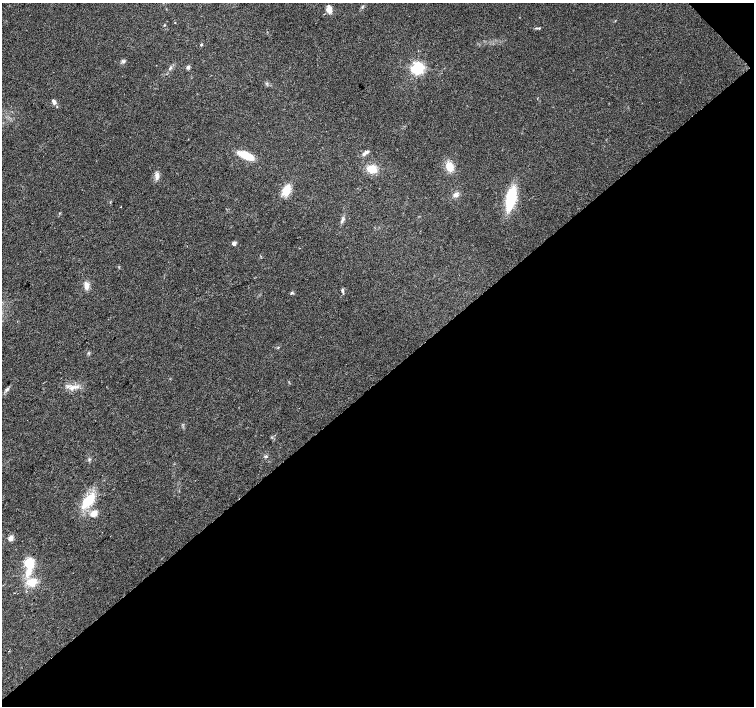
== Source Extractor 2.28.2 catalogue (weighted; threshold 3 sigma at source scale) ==
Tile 12 of 4 x 4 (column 4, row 3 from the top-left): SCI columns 4511-6014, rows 1555-2961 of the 6019 x 5987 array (HDU 1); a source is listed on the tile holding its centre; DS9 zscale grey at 2 x 2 block average (1 PNG px = mean of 2 x 2 image px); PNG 756 x 708 px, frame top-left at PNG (2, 3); no overlay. Shown black and unused: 47% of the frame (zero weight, under 2 of 3 exposures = <1% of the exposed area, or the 3 px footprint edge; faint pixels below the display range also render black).
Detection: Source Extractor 2.28.2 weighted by HDU 2 'WHT'; one run over the whole footprint, this tile lists its part. Background 0.0274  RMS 0.0063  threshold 0.0286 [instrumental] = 3 sigma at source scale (4.5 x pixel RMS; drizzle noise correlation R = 1.50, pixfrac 1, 0.0396/0.0396 arcsec/px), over >= 5 px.
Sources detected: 34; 1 cosmic-ray / hot-pixel residue — not listed; the other 33 listed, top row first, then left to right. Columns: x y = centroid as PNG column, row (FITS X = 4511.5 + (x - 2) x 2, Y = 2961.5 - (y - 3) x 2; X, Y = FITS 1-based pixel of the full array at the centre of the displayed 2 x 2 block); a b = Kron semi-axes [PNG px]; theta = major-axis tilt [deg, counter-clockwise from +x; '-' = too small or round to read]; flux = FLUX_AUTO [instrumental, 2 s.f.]
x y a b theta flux
329 9 10 6 -87 10
164 25 3 2 - 0.97
539 28 6 3 6 2.1
201 45 3 3 - 1.2
123 61 5 4 - 2.6
188 67 4 3 - 4.4
170 68 5 3 - 2.3
417 68 4 4 - 350
54 102 6 5 - 4.5
365 153 9 4 35 5.6
245 155 12 5 -21 39
450 167 9 7 -72 20
372 169 9 7 -22 23
157 176 10 5 90 6.7
286 190 11 7 70 29
456 195 7 5 35 5.5
511 198 20 8 77 76
342 220 7 4 58 3.7
234 243 2 2 - 14
86 286 9 5 -90 9.1
342 291 5 4 - 2.9
292 293 5 3 - 1.8
278 347 3 2 - 1
72 388 6 5 - 6.3
7 389 8 3 49 3.5
266 456 4 3 - 2.1
89 459 3 3 - 1.7
89 500 15 8 49 49
94 514 9 7 27 10
11 538 5 5 - 7.6
29 562 3 3 - 150
28 572 18 7 70 24
32 582 11 9 15 22